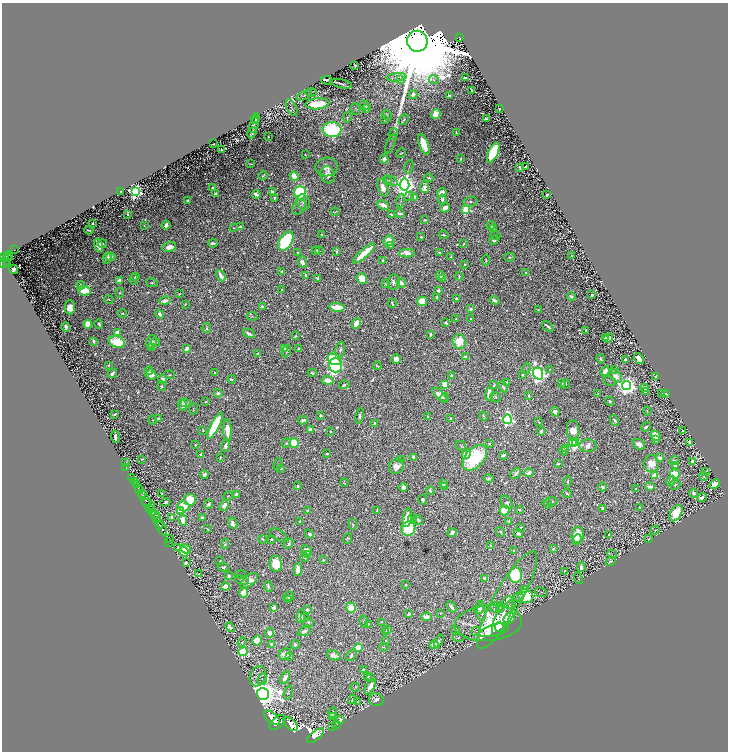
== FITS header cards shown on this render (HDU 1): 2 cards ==
NAXIS1  =                 1452
NAXIS2  =                 1499

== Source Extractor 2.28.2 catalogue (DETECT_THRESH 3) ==
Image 1452 x 1499 px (HDU 1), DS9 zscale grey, zoomed out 1/2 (1 PNG px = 2 x 2 image px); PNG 730 x 754 px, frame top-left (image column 1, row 1498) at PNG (2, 3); each listed source drawn as its Kron ellipse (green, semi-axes under 4 px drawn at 4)
Background 0.981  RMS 0.01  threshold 0.0303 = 3 sigma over >= 5 px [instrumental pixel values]
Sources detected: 1540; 182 cannot appear on this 1/2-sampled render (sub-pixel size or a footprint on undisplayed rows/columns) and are neither listed nor drawn; of the other 1358, the 500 brightest by FLUX_AUTO listed and drawn (858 fainter detections omitted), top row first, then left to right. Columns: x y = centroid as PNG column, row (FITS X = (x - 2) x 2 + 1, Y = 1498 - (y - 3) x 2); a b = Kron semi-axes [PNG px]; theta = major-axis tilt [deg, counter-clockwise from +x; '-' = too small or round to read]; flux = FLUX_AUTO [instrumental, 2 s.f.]
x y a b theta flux
460 38 4 2 - 94
417 41 10 10 - 170000
355 65 3 2 - 6.1
397 77 10 4 5 5.9
465 77 3 2 - 4.6
401 79 4 4 - 2.3
327 80 6 2 -9 4.4
434 80 5 3 - 2.3
341 84 11 2 -12 3.4
471 91 3 2 - 3.7
311 92 6 4 4 2.7
304 95 8 3 23 4.2
413 95 4 3 - 10
450 96 3 2 - 7.6
317 104 12 5 5 99
365 105 5 2 - 2.8
291 108 9 5 -65 4.4
366 108 4 3 - 9.2
356 109 6 3 -66 2.6
499 109 2 2 - 3.8
436 114 5 4 - 46
387 115 5 3 - 3.6
347 117 5 4 - 2.7
256 118 5 3 - 4.3
486 119 3 3 - 4.6
255 120 3 2 - 2.7
385 120 4 2 - 2.6
404 120 6 3 47 4.6
254 125 8 3 70 3.4
332 130 9 7 -3 400
252 133 6 3 62 3.5
456 133 4 2 - 2.8
393 134 6 2 67 2.7
268 137 2 2 - 2.4
213 144 3 2 - 2.9
390 144 10 2 69 2.9
424 144 11 4 -70 72
221 149 3 2 - 2.5
401 153 5 2 - 2.5
493 153 11 5 66 250
305 155 3 3 - 2.3
384 159 4 3 - 13
461 159 3 2 - 3.2
250 164 4 2 - 2.5
327 167 11 9 7 18
409 167 7 3 74 2.3
520 167 3 2 - 4.9
525 167 4 2 - 5.5
328 175 9 7 -74 18
263 176 5 2 - 3.7
294 176 5 3 - 43
429 178 4 2 - 2.8
387 180 5 4 - 2.8
391 181 7 3 -33 2.8
404 185 6 5 - 2900
212 187 2 2 - 3
425 187 6 4 77 34
383 188 9 5 -70 25
120 192 2 2 - 4.1
135 192 4 4 - 1000
272 192 3 3 - 7.4
300 193 7 6 - 340
442 193 5 3 - 37
215 194 4 3 - 7.2
256 194 4 3 - 15
547 195 3 2 - 7.3
409 196 5 4 - 2.6
274 198 4 2 - 3.7
414 198 4 3 - 12
442 199 5 3 - 7.6
187 201 3 2 - 8.6
401 201 7 4 80 3.6
303 202 8 6 -75 13
470 202 7 5 5 7.4
383 205 6 3 -23 21
299 207 8 6 49 11
445 208 5 3 - 21
466 209 3 3 - 180
335 212 4 2 - 2.7
400 213 5 2 - 8.4
127 214 3 2 - 2.5
391 214 3 2 - 3.9
425 220 4 2 - 4.9
93 223 2 2 - 7.3
144 225 2 2 - 2.3
166 225 4 3 - 9.4
491 226 5 3 - 8.7
240 227 4 3 - 10
234 228 2 2 - 2.6
494 228 3 3 - 3.3
89 230 4 2 - 3.9
321 234 2 2 - 2.2
443 235 5 2 - 5.3
496 235 5 2 - 2.3
421 237 2 2 - 3.3
494 240 5 4 - 10
286 241 10 6 59 420
388 241 6 4 63 38
213 243 5 3 - 6.9
102 244 4 2 - 2.6
464 244 3 2 - 3.3
98 245 7 4 -72 25
391 245 3 3 - 6.1
169 247 7 5 15 21
14 250 2 1 - 19
316 251 4 2 - 4
319 251 3 3 - 2.3
337 252 3 2 - 3.5
439 252 3 2 - 2.9
298 253 2 2 - 2.8
364 253 14 3 41 92
407 253 8 4 2 23
9 255 4 3 - 520
4 256 4 2 - 960
571 256 2 2 - 3.5
8 257 2 2 - 290
111 257 5 3 - 5.3
451 257 3 2 - 3.7
509 257 5 3 - 2.7
107 258 5 3 - 9.6
6 260 8 2 56 470
486 260 5 3 - 2.6
383 261 3 2 - 12
302 262 5 4 - 12
7 263 3 2 - 270
464 265 3 2 - 2.3
14 269 4 3 - 4.7
282 271 3 2 - 6.9
526 273 2 2 - 4.9
306 275 4 2 - 8.9
440 275 4 4 - 22
136 276 3 2 - 3
221 276 6 3 -59 20
459 276 4 2 - 4
318 278 4 2 - 7.8
134 279 5 3 - 2.5
362 279 5 5 - 44
443 279 3 2 - 2.6
119 281 4 3 - 20
393 282 7 6 - 9.8
152 283 6 3 -13 3.9
401 283 5 4 - 11
386 284 4 2 - 3.6
81 285 4 3 - 5.6
282 289 2 2 - 2.5
438 290 3 3 - 6.3
84 291 6 5 - 77
120 293 5 3 - 3.3
179 294 2 2 - 2.4
592 295 3 3 - 5.2
437 297 2 2 - 8
571 297 4 3 - 7
109 299 4 2 - 2.5
457 299 4 3 - 7.4
495 300 5 3 - 12
165 301 6 3 14 19
422 301 5 5 - 52
392 303 5 2 - 3.9
185 304 3 2 - 2.9
70 307 7 5 90 25
262 307 3 2 - 6
337 307 8 3 -7 51
471 309 3 3 - 9.4
538 309 3 2 - 2.2
122 313 4 3 - 2.5
160 314 4 3 - 15
252 316 5 4 - 3.2
470 318 2 2 - 2.2
456 319 4 2 - 3
446 322 3 3 - 4.2
356 323 5 4 - 32
88 324 4 4 - 63
99 324 5 2 - 4.8
548 326 7 2 -38 7.1
66 327 4 2 - 16
207 328 5 2 - 3.9
586 330 2 2 - 2.5
118 333 3 3 - 23
249 333 6 2 -28 10
430 334 4 3 - 6
295 336 3 2 - 3.2
605 338 3 2 - 4.2
608 338 5 4 - 16
93 341 3 2 - 4.3
459 341 7 6 - 68
117 342 8 5 -18 87
151 342 7 5 79 7.1
155 342 5 3 - 7.9
152 348 4 3 - 6.3
187 349 4 3 - 22
285 349 4 4 - 3.6
298 349 4 3 - 3.6
340 349 8 4 83 6.9
286 351 6 3 67 4.1
257 354 3 2 - 5.1
465 357 2 2 - 11
334 359 7 5 -29 110
396 359 5 4 - 21
601 359 4 2 - 2.5
639 359 6 4 -54 28
625 360 3 2 - 8.3
108 365 3 2 - 2.8
335 365 7 6 - 730
377 366 4 2 - 2.7
527 368 6 4 79 3.5
549 369 3 3 - 2.3
614 370 3 2 - 3.5
149 371 4 3 - 6.9
605 371 5 3 - 20
214 372 2 2 - 2.8
112 373 5 2 - 8.3
312 373 4 2 - 4.9
523 374 4 3 - 4.6
538 374 6 5 - 1100
151 375 5 4 - 33
170 375 5 2 - 2.5
451 376 4 3 - 3.9
616 376 7 5 -43 18
656 376 3 2 - 2.8
162 379 5 4 - 11
231 379 4 2 - 2.4
327 380 6 4 -6 27
609 381 7 3 -26 2.4
506 383 3 2 - 4
445 384 4 3 - 43
562 384 3 2 - 4.3
566 384 4 3 - 2.9
344 385 5 4 - 4.1
494 385 3 2 - 5.5
161 386 5 4 - 4.6
627 386 4 4 - 1900
503 387 6 3 -65 5.4
644 388 4 2 - 9.7
646 392 2 2 - 5
218 393 4 3 - 7.3
662 393 4 2 - 3.1
489 394 6 4 87 37
598 394 2 2 - 2.4
666 394 3 2 - 4.2
440 395 9 4 -44 17
529 396 3 2 - 3.7
495 397 5 4 - 3.6
445 398 4 3 - 3.3
610 401 4 3 - 6.6
206 402 4 3 - 2.3
186 403 5 4 - 8.1
182 405 6 4 -83 16
193 409 6 3 80 2.8
647 411 4 2 - 2.6
555 412 5 3 - 10
114 414 4 2 - 4.3
320 415 2 2 - 4.7
360 416 8 3 81 6
427 416 2 2 - 3.3
484 416 4 2 - 2.9
451 418 2 2 - 4.2
158 419 3 3 - 9.9
507 419 4 4 - 640
153 420 4 3 - 2.4
303 420 5 3 - 7.1
614 420 6 4 -64 6.2
539 422 4 2 - 2.9
374 423 4 2 - 3.7
215 426 15 4 63 260
646 427 5 2 - 5.3
310 429 3 3 - 7
203 430 3 2 - 2.5
227 430 11 3 -89 35
573 430 10 6 -83 87
683 430 3 2 - 3.9
331 431 2 2 - 2.5
541 431 4 2 - 7.5
656 436 5 4 - 31
115 437 6 3 -81 10
656 440 3 2 - 9.8
573 442 4 3 - 65
689 442 3 2 - 7.5
286 443 5 3 - 5.7
294 443 5 4 - 110
576 443 4 3 - 420
489 444 4 3 - 3.1
639 444 6 5 - 14
195 445 2 2 - 2.7
225 446 6 3 75 9.8
461 446 5 3 - 3.1
588 446 9 6 2 26
566 448 4 3 - 4.5
564 451 4 3 - 2.3
327 454 3 2 - 4.4
201 455 4 2 - 13
466 455 5 4 - 46
503 455 3 2 - 14
413 457 3 3 - 12
220 458 3 2 - 2.2
475 458 15 9 49 250
659 458 4 4 - 16
142 459 2 2 - 2.6
402 460 3 3 - 2.4
674 460 5 4 - 5.1
693 461 4 3 - 32
126 462 4 2 - 3.8
278 464 6 3 76 2.6
558 464 3 3 - 2.8
651 464 8 7 - 38
675 465 4 3 - 15
396 466 8 7 - 21
126 468 2 1 - 23
281 468 4 4 - 2.7
706 471 4 2 - 2.6
516 473 6 3 46 9.4
529 473 5 4 - 9.7
675 474 5 5 - 97
204 475 4 4 - 6.8
655 476 4 3 - 38
132 477 3 1 - 120
704 477 4 2 - 2.4
489 478 5 3 - 4.7
134 481 3 2 - 350
568 481 5 3 - 4.8
671 481 5 4 - 8.2
344 482 4 2 - 2.3
443 483 3 3 - 6.7
715 484 6 4 31 35
137 485 3 2 - 420
675 485 5 5 - 4.3
297 486 2 2 - 7.3
444 486 4 3 - 6.7
403 487 4 4 - 10
603 487 4 3 - 5.5
650 487 5 4 - 14
635 489 3 2 - 3.1
139 490 4 2 - 2700
430 491 4 2 - 7.1
142 493 2 2 - 1200
162 493 2 2 - 2.4
567 493 4 3 - 3.7
694 493 5 3 - 7.2
236 494 4 2 - 9.5
228 496 5 3 - 2.7
702 497 5 2 - 12
145 499 9 3 -64 4700
190 500 6 6 - 98
423 500 5 3 - 5.9
551 501 6 4 -7 4.7
165 502 5 2 - 5.6
507 502 8 5 -52 4.6
149 504 7 3 -38 2100
208 504 5 3 - 7.2
547 504 5 2 - 13
184 506 6 5 - 69
224 506 5 3 - 15
640 507 2 2 - 2.2
602 508 4 3 - 5.6
150 509 3 2 - 620
181 510 4 4 - 48
377 510 4 2 - 2.5
519 510 3 2 - 3.5
308 511 3 3 - 3.3
504 511 5 5 - 74
153 513 4 3 - 1700
676 513 9 5 59 82
155 515 4 2 - 710
172 517 3 2 - 35
156 518 4 2 - 710
203 518 4 2 - 8.4
407 518 9 4 79 44
412 519 4 4 - 5.1
183 520 5 4 - 75
418 520 5 3 - 9.3
300 521 4 3 - 2.9
509 521 2 2 - 11
158 523 6 2 -58 2600
233 523 6 4 -63 10
353 524 5 3 - 3.1
521 527 2 2 - 3
162 529 7 2 -61 2500
207 529 4 2 - 2.7
408 529 7 7 - 160
655 530 4 3 - 2.8
500 532 5 3 - 3.4
452 533 5 3 - 21
309 534 5 4 - 6.3
518 534 5 3 - 6.9
609 534 2 2 - 4.1
278 535 9 5 -28 4.4
578 535 8 6 79 60
347 538 5 3 - 3
649 538 2 2 - 2.4
169 539 2 1 - 54
263 539 4 3 - 3.4
271 539 3 2 - 4.4
577 539 5 3 - 9.4
169 542 2 2 - 38
225 544 5 3 - 2.9
288 544 6 3 54 4.8
491 545 3 2 - 6.3
178 547 4 2 - 2.6
186 549 6 4 -36 45
553 549 3 3 - 5.9
306 550 6 4 -42 12
514 551 2 2 - 2.2
184 552 5 4 - 100
612 554 5 4 - 2.2
307 555 3 3 - 2.2
305 557 4 4 - 8
323 560 3 2 - 3.2
220 561 2 2 - 2.8
611 561 5 3 - 3.9
186 563 3 3 - 8.3
276 564 8 6 -79 71
223 567 5 4 - 3.8
581 567 5 3 - 9.5
298 569 6 4 85 26
565 571 4 3 - 2.7
199 573 3 2 - 2.2
241 574 5 4 - 3
515 575 7 6 - 130
229 576 3 2 - 8.7
578 578 6 3 -69 2.3
485 579 4 3 - 15
242 580 7 4 -16 4.9
249 581 10 5 38 30
406 585 2 2 - 2.7
225 586 4 3 - 25
268 586 5 3 - 6.8
524 589 4 3 - 2.7
541 592 6 4 -25 2.9
244 593 4 4 - 51
289 596 6 2 28 4.4
526 596 7 6 - 67
518 597 5 3 - 2.2
289 599 3 3 - 4.8
507 600 55 13 60 73
511 604 4 2 - 2.5
451 607 6 2 -52 10
274 608 2 2 - 35
351 608 5 4 - 66
480 608 6 5 - 13
496 608 6 5 - 4.6
500 608 5 3 - 2.8
307 610 3 2 - 6.4
440 613 2 2 - 2.5
481 613 8 4 -80 6.4
409 614 3 3 - 8.4
301 616 6 4 87 21
502 616 22 7 69 65
304 617 2 2 - 2.6
426 617 5 3 - 20
509 618 6 5 - 120
308 622 5 3 - 4.9
364 622 6 2 -80 2.5
381 622 4 2 - 2.3
488 623 34 17 5 170
368 624 2 2 - 3.5
230 627 5 3 - 10
499 627 5 4 - 160
456 629 3 2 - 4.4
388 630 3 2 - 10
494 630 15 6 16 340
304 631 7 4 24 9.4
476 631 5 2 - 2.3
386 632 3 2 - 3
269 633 5 4 - 13
458 638 6 2 1 2.5
257 641 5 4 - 73
385 641 4 3 - 2.5
439 641 7 3 64 4.6
242 642 5 3 - 2.9
272 644 4 4 - 11
295 644 4 4 - 5.8
434 645 5 3 - 14
358 647 3 3 - 88
384 647 5 3 - 2.4
243 651 4 4 - 350
285 654 6 5 - 20
334 655 7 4 -22 17
351 655 7 4 55 7.1
289 656 3 3 - 2.6
363 669 4 3 - 3.5
258 676 10 8 70 8.2
368 676 3 2 - 3.3
371 677 3 2 - 3.9
285 678 7 3 59 18
262 679 6 4 68 3.8
355 687 4 3 - 2.7
370 687 8 3 59 23
288 693 7 4 75 3.9
263 694 6 5 - 6800
352 699 5 3 - 4
376 700 7 6 - 14
358 702 2 2 - 2.4
333 713 5 3 - 5.9
333 717 2 2 - 14
272 718 9 5 -41 9300
340 720 3 3 - 6.4
277 722 9 5 41 9700
290 724 9 5 -38 6400
336 724 4 2 - 2.6
332 727 2 1 - 22
315 736 10 4 38 6700
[858 fainter detections neither listed nor drawn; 182 sub-pixel or undisplayed-footprint detections neither listed nor drawn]